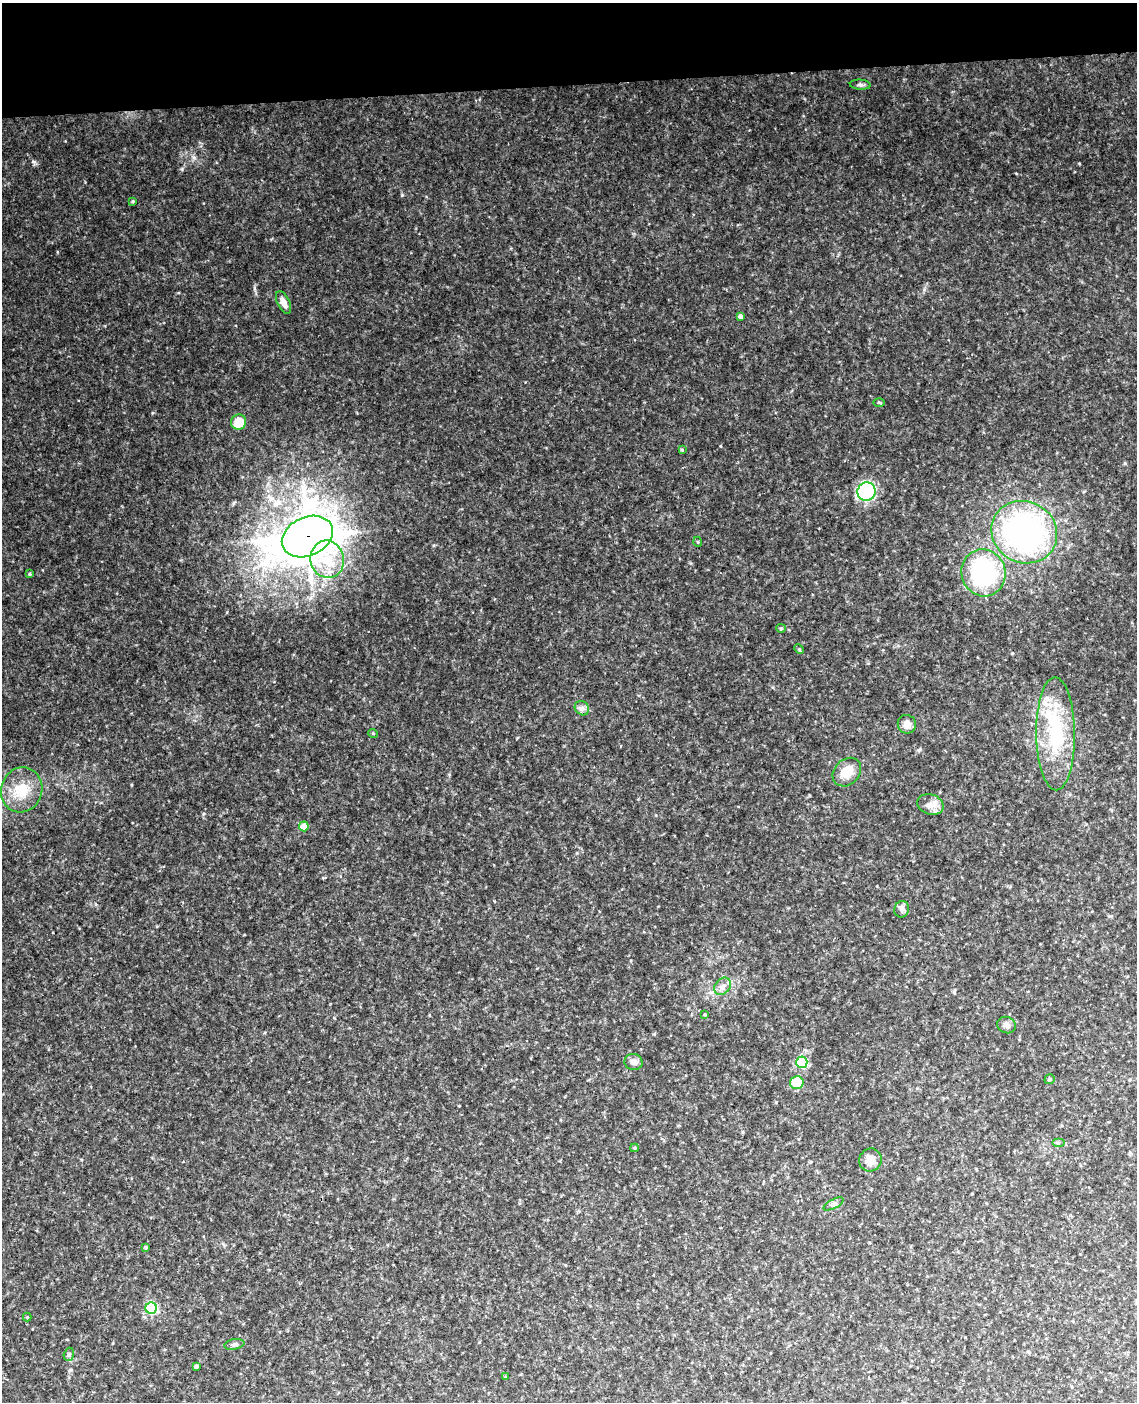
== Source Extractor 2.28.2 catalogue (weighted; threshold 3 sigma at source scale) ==
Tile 3 of 4 x 3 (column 3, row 1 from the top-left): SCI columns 2328-3462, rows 3044-4443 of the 4652 x 4581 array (HDU 1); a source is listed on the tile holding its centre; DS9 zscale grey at full resolution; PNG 1139 x 1404 px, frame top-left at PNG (2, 3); each listed source drawn as its Kron ellipse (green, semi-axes under 4 px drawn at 4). Shown black and unused: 6% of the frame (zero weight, under 3 of 4 exposures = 6% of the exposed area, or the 3 px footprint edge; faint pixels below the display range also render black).
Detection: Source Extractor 2.28.2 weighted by HDU 2 'WHT'; one run over the whole footprint, this tile lists its part. Background 0.116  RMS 0.01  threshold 0.0451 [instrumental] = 3 sigma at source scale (4.5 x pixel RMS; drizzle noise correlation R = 1.50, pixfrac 1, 0.05/0.05 arcsec/px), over >= 5 px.
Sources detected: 43; all 43 listed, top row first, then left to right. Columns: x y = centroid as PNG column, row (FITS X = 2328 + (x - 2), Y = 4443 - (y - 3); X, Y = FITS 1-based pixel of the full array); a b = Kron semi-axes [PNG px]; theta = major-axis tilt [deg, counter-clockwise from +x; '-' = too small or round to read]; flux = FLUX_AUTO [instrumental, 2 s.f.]
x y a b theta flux
860 85 10 5 -5 2.5
133 201 3 3 - 1.1
283 302 12 6 -64 7.3
740 316 4 4 - 3.8
879 402 5 3 - 1.1
239 422 8 7 - 22
682 450 4 3 - 1
867 492 9 9 - 200
1024 532 33 30 -28 270
307 536 27 19 25 1800
698 542 5 3 - 0.87
327 559 19 17 -76 31
983 573 23 22 - 120
30 574 4 3 - 1.3
781 628 5 4 - 1.3
799 649 5 4 - 1.1
582 708 8 6 -45 3.5
907 724 9 9 - 6.8
373 733 5 3 - 0.88
1056 734 56 19 -89 77
847 772 16 12 46 17
22 790 23 20 72 28
930 804 13 10 -18 8
304 826 5 5 - 19
902 909 8 7 - 3.5
723 986 9 7 51 4.9
705 1014 3 3 - 1
1007 1025 9 8 - 4.4
633 1062 9 8 - 4.6
802 1062 5 5 - 100
1050 1079 5 4 - 1.7
797 1082 7 6 - 25
1058 1143 6 4 0 1.5
634 1148 4 4 - 1.2
870 1160 12 11 - 11
834 1204 11 4 27 2.9
146 1247 3 3 - 1.3
151 1308 5 5 - 120
27 1317 4 4 - 0.89
234 1344 10 5 10 2.6
69 1354 7 5 73 1.8
196 1366 4 3 - 2.1
506 1377 3 3 - 1.2
Overlapping masked pixels (flux is a lower limit): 1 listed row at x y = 307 536
Unlisted compact peaks at least as high as the median listed source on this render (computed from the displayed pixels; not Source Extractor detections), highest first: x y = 193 157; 1079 163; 720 446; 1125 463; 402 194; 924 290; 203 814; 919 750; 153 413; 234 503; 434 545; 577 853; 654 1034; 954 992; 459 1106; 105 326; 525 382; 296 603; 227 612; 803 116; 517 738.